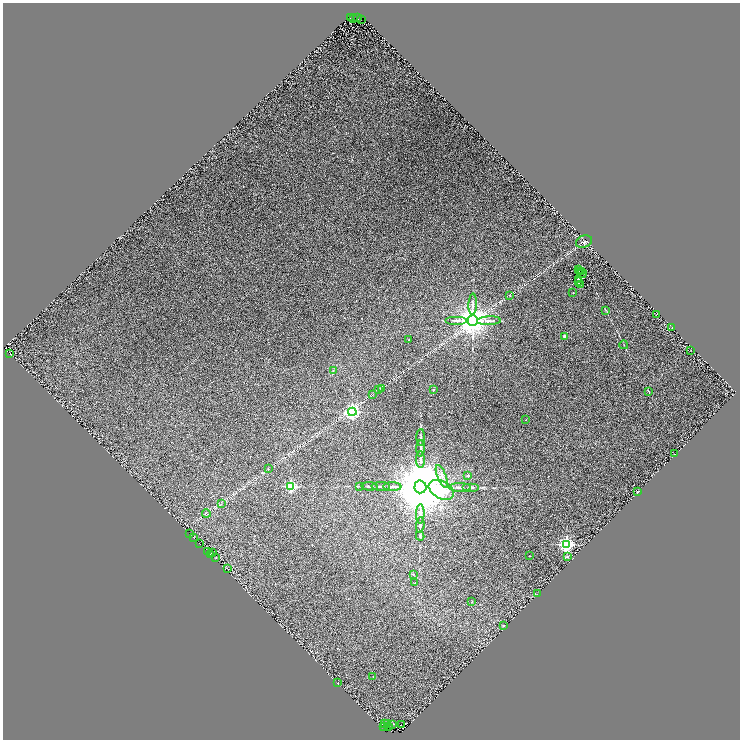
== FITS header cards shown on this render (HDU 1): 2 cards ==
NAXIS1  =                 1475
NAXIS2  =                 1475

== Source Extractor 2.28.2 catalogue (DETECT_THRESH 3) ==
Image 1475 x 1475 px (HDU 1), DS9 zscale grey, zoomed out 1/2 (1 PNG px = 2 x 2 image px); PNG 742 x 742 px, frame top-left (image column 2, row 1474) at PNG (3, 3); each listed source drawn as its Kron ellipse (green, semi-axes under 4 px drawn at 4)
Background 0.0535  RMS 0.032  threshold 0.0973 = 3 sigma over >= 5 px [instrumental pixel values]
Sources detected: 138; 58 cannot appear on this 1/2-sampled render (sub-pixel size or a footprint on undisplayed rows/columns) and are neither listed nor drawn; the other 80 listed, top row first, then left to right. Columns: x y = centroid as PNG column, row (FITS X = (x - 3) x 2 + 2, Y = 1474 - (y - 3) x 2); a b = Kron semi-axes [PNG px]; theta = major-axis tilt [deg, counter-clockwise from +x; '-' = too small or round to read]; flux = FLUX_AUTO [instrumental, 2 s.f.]
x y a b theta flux
350 18 3 2 - 120
357 18 3 1 - 75
354 19 2 1 - 13
361 19 2 1 - 10
584 242 8 6 21 19
578 269 2 1 - 2.7
582 271 2 1 - 1.6
579 272 3 2 - 11
582 274 5 2 - 4.4
579 279 2 1 - 2.4
579 282 3 3 - 5.2
581 284 2 1 - 2.2
573 293 2 2 - 5.4
509 295 4 2 - 2.7
473 304 10 3 88 18
606 310 4 2 - 4.1
656 314 3 1 - 3
456 320 11 4 0 25
473 320 5 5 - 12000
489 321 12 3 2 24
672 328 2 1 - 2.5
564 336 3 3 - 21
409 340 2 2 - 6.9
624 345 4 2 - 4.2
691 350 2 2 - 1.4
10 354 3 2 - 160
333 370 3 2 - 5.8
382 388 3 2 - 3.2
378 390 2 2 - 2.9
433 390 2 2 - 20
648 391 4 2 - 4.1
373 394 3 2 - 3.3
352 412 4 4 - 1800
526 420 2 2 - 2
421 437 8 3 89 10
421 448 8 3 86 14
674 454 2 1 - 1.4
420 460 8 3 -89 30
268 468 3 2 - 2.9
468 475 2 2 - 19
442 476 12 4 -67 31
291 486 3 3 - 750
359 486 4 2 - 3.2
370 486 8 2 -5 7.3
381 486 9 3 -2 14
392 487 9 3 -1 30
420 487 6 6 - 90000
460 487 11 3 0 22
471 487 8 3 0 12
441 490 13 8 -30 860
638 491 4 2 - 2.8
221 504 3 2 - 3.5
206 513 4 2 - 5
420 514 10 3 88 37
420 525 7 3 83 14
190 534 2 2 - 18
420 536 4 2 - 6.4
194 538 2 1 - 49
199 543 3 1 - 15
566 544 4 4 - 2200
208 551 3 1 - 2.8
212 552 3 3 - 58
211 555 3 1 - 82
529 556 2 2 - 3.9
567 556 2 2 - 26
216 557 2 1 - 2.4
228 569 2 1 - 23
413 574 2 2 - 12
415 583 2 2 - 5.2
537 594 2 1 - 2.8
472 602 2 2 - 4.7
503 626 3 2 - 5.3
373 677 2 2 - 2.3
337 683 2 1 - 1.7
385 724 2 1 - 0.55
387 724 2 1 - 15
393 724 4 2 - 52
401 725 2 1 - 20
384 726 2 1 - 34
389 727 2 1 - 27
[58 sub-pixel or undisplayed-footprint detections neither listed nor drawn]